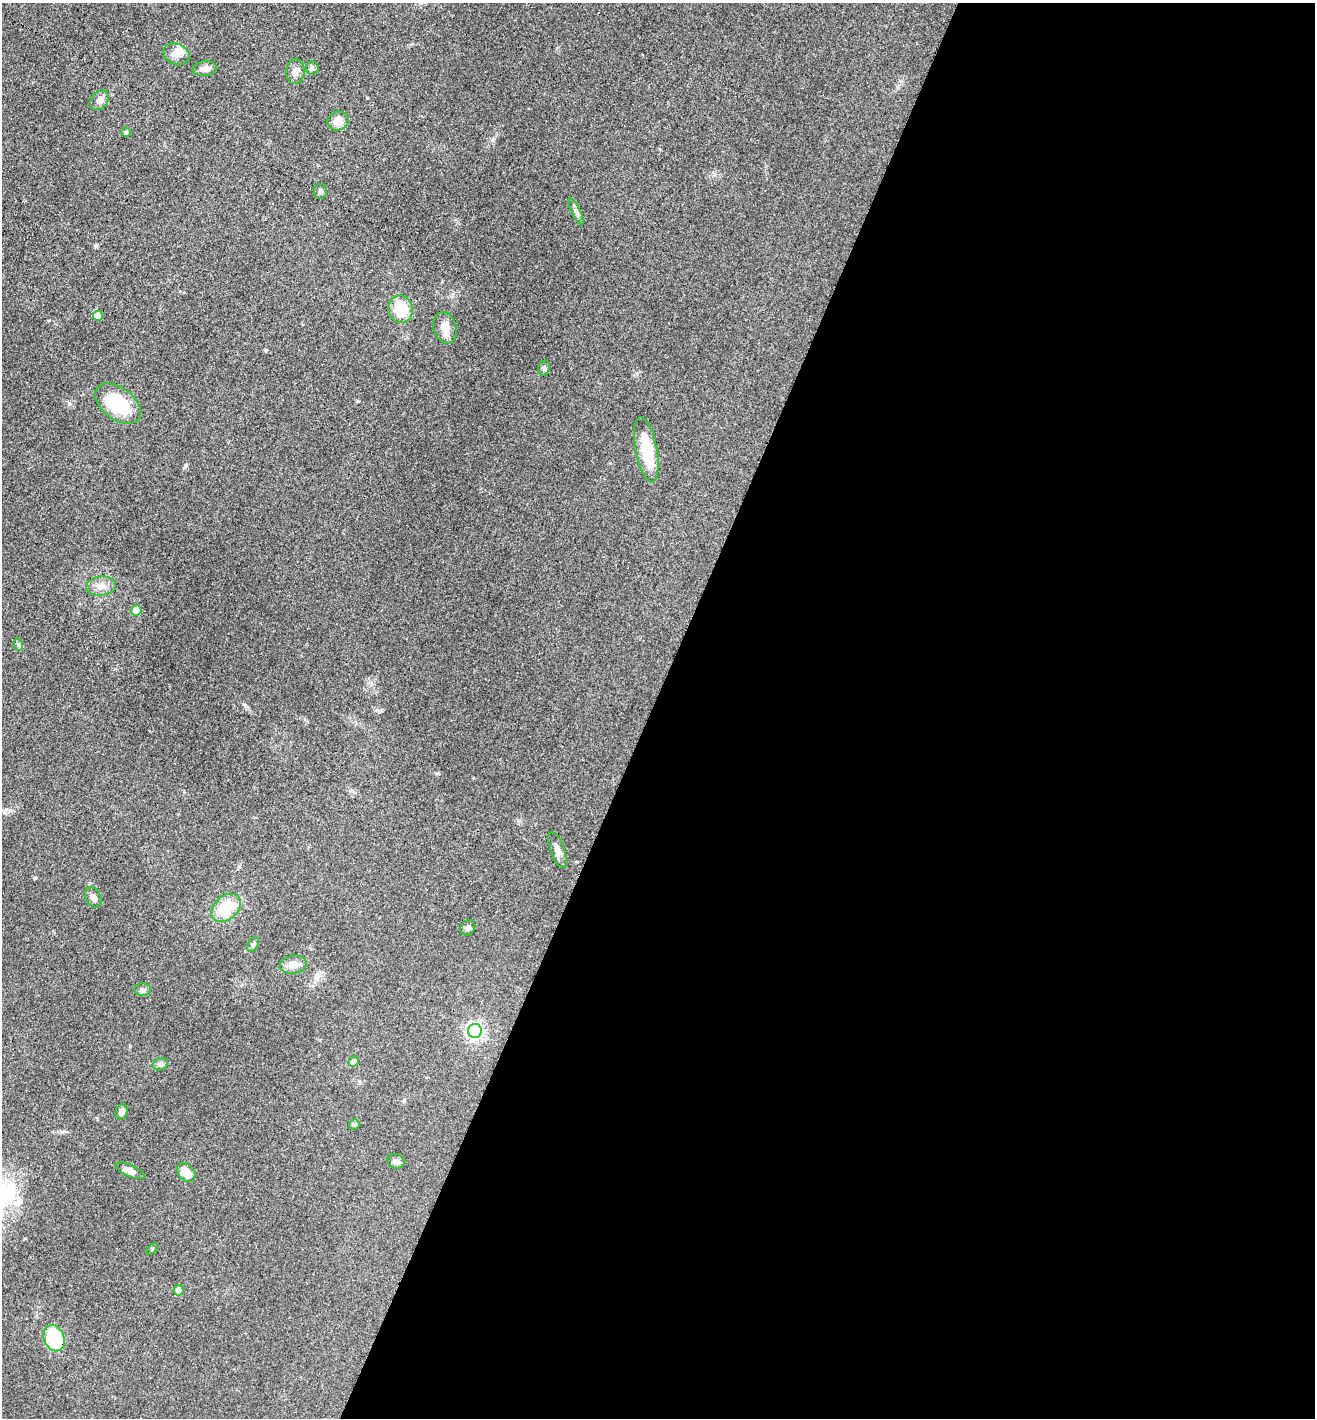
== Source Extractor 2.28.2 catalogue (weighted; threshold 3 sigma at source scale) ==
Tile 12 of 4 x 4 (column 4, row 3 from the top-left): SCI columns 4096-5408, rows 1430-2845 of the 5702 x 5692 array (HDU 1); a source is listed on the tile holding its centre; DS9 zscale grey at full resolution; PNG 1317 x 1420 px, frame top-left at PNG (2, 3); each listed source drawn as its Kron ellipse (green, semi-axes under 4 px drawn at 4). Shown black and unused: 51% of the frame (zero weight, under 3 of 4 exposures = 2% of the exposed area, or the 3 px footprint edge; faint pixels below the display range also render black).
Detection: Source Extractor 2.28.2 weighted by HDU 2 'WHT'; one run over the whole footprint, this tile lists its part. Background 0.0823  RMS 0.0062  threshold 0.0278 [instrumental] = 3 sigma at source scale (4.5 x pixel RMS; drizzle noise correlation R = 1.50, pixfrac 1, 0.05/0.05 arcsec/px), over >= 5 px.
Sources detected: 39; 1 inside a brighter object's white glare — neither listed nor drawn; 2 inside a brighter listed object's ellipse — not listed separately; the other 36 listed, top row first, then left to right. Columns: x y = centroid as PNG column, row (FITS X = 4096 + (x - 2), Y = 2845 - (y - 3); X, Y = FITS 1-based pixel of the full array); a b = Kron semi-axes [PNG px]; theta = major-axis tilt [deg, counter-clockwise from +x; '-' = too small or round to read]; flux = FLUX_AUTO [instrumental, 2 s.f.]
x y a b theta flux
176 54 13 10 -22 5
312 68 6 6 - 1.4
205 69 12 7 7 3.9
295 72 12 9 86 3.6
100 100 11 8 46 3.4
338 121 10 9 - 5.8
126 132 4 4 - 1.6
320 191 7 6 - 1.5
576 211 14 4 -64 1.9
401 309 14 12 -76 17
98 316 5 5 - 7.6
445 328 16 11 -73 6.2
544 368 7 6 - 1.4
118 404 26 16 -37 30
646 450 33 10 -79 24
101 586 15 9 5 5.1
136 610 5 5 - 11
19 645 6 4 -72 0.93
557 850 19 7 -70 3.7
93 897 11 7 -64 2.7
226 908 17 12 41 19
468 928 8 7 - 1.6
253 945 8 5 62 1.2
293 965 13 9 10 5.2
142 990 8 6 -4 2
475 1031 7 6 - 200
353 1062 5 5 - 4.7
160 1064 8 6 21 1.6
122 1112 8 6 69 2.6
354 1124 5 5 - 1.2
396 1161 8 7 - 2.1
130 1171 16 6 -25 3.9
186 1172 10 8 -48 7.5
152 1249 6 4 47 0.78
179 1290 5 5 - 5.8
54 1338 13 10 -69 36
Overlapping masked pixels (flux is a lower limit): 1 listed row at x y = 54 1338
Unlisted compact peaks at least as high as the median listed source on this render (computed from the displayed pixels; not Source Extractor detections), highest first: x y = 35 878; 492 140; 70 404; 186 465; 96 246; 266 350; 358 401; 367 98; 437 773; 473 778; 62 1132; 245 706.